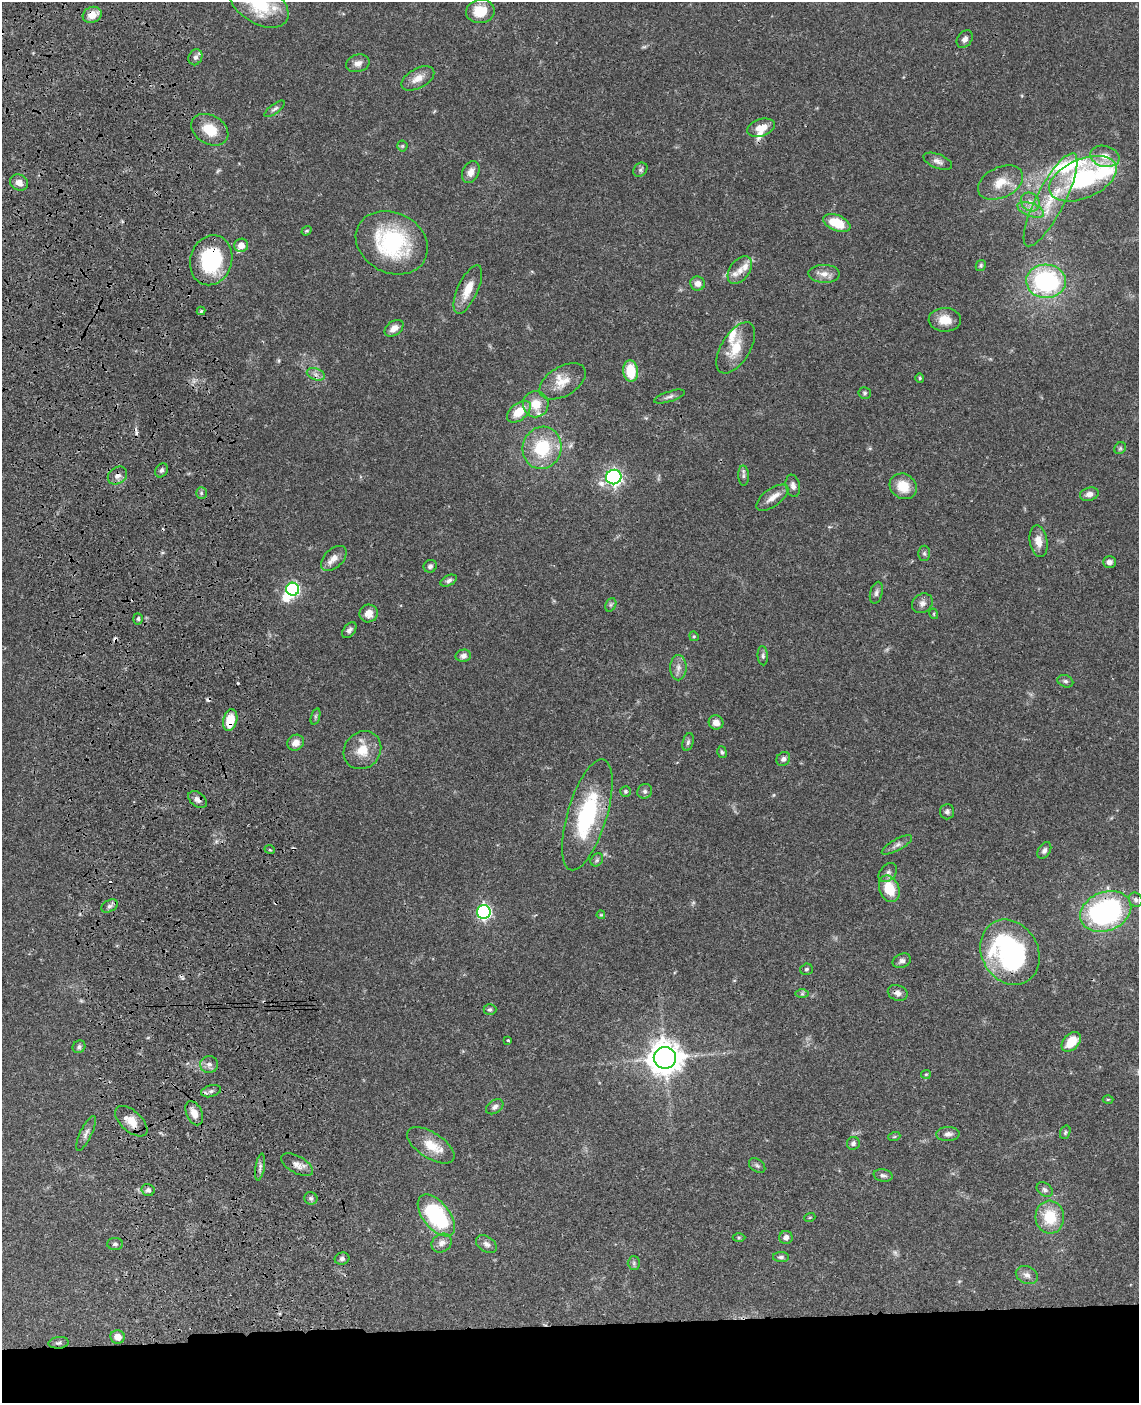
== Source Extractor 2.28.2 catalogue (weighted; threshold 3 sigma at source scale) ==
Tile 11 of 4 x 3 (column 3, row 3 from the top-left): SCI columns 2391-3527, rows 256-1656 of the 4780 x 4613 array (HDU 1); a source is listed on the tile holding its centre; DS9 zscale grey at full resolution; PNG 1141 x 1405 px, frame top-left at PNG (2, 2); each listed source drawn as its Kron ellipse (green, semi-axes under 4 px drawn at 4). Shown black and unused: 6% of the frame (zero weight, under 3 of 4 exposures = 6% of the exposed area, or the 3 px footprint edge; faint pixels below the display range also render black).
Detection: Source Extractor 2.28.2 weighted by HDU 2 'WHT'; one run over the whole footprint, this tile lists its part. Background 0.0453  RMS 0.0029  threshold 0.0129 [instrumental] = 3 sigma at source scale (4.5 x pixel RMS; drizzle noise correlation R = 1.50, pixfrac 1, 0.05/0.05 arcsec/px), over >= 5 px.
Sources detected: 162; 2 too faint to see at this stretch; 2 inside a brighter object's white glare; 8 cosmic-ray / hot-pixel residue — neither listed nor drawn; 8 inside a brighter listed object's ellipse — not listed separately; the other 142 listed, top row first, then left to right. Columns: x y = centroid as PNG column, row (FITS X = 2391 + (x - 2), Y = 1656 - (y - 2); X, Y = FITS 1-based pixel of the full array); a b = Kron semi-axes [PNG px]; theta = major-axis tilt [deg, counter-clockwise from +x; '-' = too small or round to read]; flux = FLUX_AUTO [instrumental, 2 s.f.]
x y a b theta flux
259 3 33 19 -32 15
480 11 14 11 9 7
92 15 10 8 20 3.5
965 39 10 7 52 1.1
195 57 8 6 65 1.2
358 63 12 8 15 1.6
418 78 18 9 29 3
275 109 12 4 37 0.75
761 128 14 8 19 3.6
210 130 20 14 -30 6.4
402 146 5 5 - 0.4
1105 156 15 10 -16 3
938 161 15 7 -21 1.4
640 170 8 6 47 0.7
471 172 11 8 64 2
1083 179 36 19 23 30
19 183 9 7 -27 1.8
1000 183 24 15 25 5.3
1051 200 52 14 63 12
1030 202 10 8 -48 1.9
1031 210 14 6 -21 2
837 223 14 7 -22 8.2
306 231 5 4 - 0.34
392 243 37 30 -28 30
241 245 7 6 - 3.1
211 260 25 21 73 22
981 265 6 4 60 0.44
740 270 16 10 54 2.9
824 274 16 9 -1 2.3
1046 281 20 16 -2 38
698 283 7 7 - 1.8
468 289 26 10 66 4.9
201 311 4 4 - 0.41
945 320 16 12 -2 4.2
394 328 10 7 38 2
736 348 28 14 58 6.7
631 371 11 7 -84 7.8
316 374 9 5 -20 1.1
920 378 5 4 - 0.36
563 381 25 14 31 4.8
865 393 6 6 - 0.57
669 397 16 5 18 1.1
536 404 13 13 - 4.8
519 412 14 8 39 5.6
542 448 21 19 73 14
1120 448 6 5 - 0.5
161 470 7 5 56 0.71
117 475 10 8 36 1.6
743 476 10 5 -88 0.79
614 477 7 7 - 88
793 486 11 7 -79 1.3
903 486 14 12 -36 5.6
201 493 6 5 - 0.49
1089 494 9 6 16 1.5
772 498 19 8 37 2.5
1038 541 16 9 -80 2.8
924 553 7 6 - 0.59
334 558 15 9 43 2.3
1109 562 6 5 - 1.1
430 566 7 6 - 0.76
449 581 9 5 25 0.86
293 589 6 6 - 40
876 593 11 6 75 1
922 603 11 9 35 1.4
611 605 7 5 60 0.57
369 613 9 9 - 2.5
934 614 5 3 - 0.26
138 619 5 4 - 0.49
349 630 9 5 52 0.88
694 636 5 4 - 0.38
463 656 8 6 13 1.2
763 656 9 5 -85 0.71
678 668 12 8 90 1.7
1065 681 8 6 -19 0.72
315 716 8 4 72 0.46
230 720 11 7 75 6.3
716 722 7 7 - 1.8
688 742 9 5 74 0.69
296 743 9 7 35 2.3
362 750 20 18 47 5.7
722 752 6 4 -74 0.46
783 759 7 6 - 0.85
626 791 5 5 - 0.44
645 791 8 7 - 0.79
198 800 10 7 -39 1.2
947 812 7 7 - 0.95
587 815 58 19 73 27
897 845 17 5 29 1.2
270 850 5 3 - 0.25
1044 850 9 6 57 0.92
597 860 7 5 47 0.57
888 873 11 7 48 1.3
889 889 14 9 -68 7.6
1136 900 7 6 - 0.77
109 906 9 5 26 0.91
1106 911 26 19 22 56
484 912 7 7 - 62
601 915 4 3 - 0.25
1010 952 34 28 -60 46
902 961 9 7 23 1
806 969 6 5 - 0.51
898 993 10 7 -22 1.6
802 994 6 4 0 0.48
490 1010 6 5 - 0.71
508 1040 3 3 - 0.41
1071 1042 11 7 47 5.6
79 1047 7 6 - 0.66
665 1058 11 11 - 470
209 1064 9 8 - 1.3
926 1074 5 4 - 0.33
211 1091 10 6 16 0.9
1108 1099 5 3 - 0.29
495 1107 9 6 34 1
194 1113 13 8 -65 3
131 1121 19 10 -42 3.9
1065 1132 7 5 70 0.5
86 1133 19 6 64 1.3
948 1134 11 7 3 1.4
894 1137 6 4 19 0.38
853 1143 6 6 - 0.81
431 1145 27 13 -33 5.8
297 1165 17 8 -29 2
757 1166 9 6 -37 0.72
260 1167 13 4 81 0.95
883 1175 9 6 -11 0.97
148 1190 6 6 - 0.96
1045 1190 9 6 -34 0.88
311 1198 7 6 - 0.75
436 1215 24 13 -51 28
810 1217 5 3 - 0.27
1050 1217 16 14 -85 9.1
739 1237 6 4 0 0.37
786 1237 6 6 - 1.2
442 1243 10 9 - 1.7
115 1244 8 6 1 0.79
486 1244 11 7 -33 1.2
781 1257 8 5 -1 0.7
342 1259 7 6 - 0.85
634 1263 6 6 - 0.6
1027 1275 11 8 -24 1.4
118 1337 7 6 - 2.1
59 1343 10 5 5 0.75
Overlapping masked pixels (flux is a lower limit): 7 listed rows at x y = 92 15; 211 260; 117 475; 230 720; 198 800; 1106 911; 898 993
Isophote crosses this tile's border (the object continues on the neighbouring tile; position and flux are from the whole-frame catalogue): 1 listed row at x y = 259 3